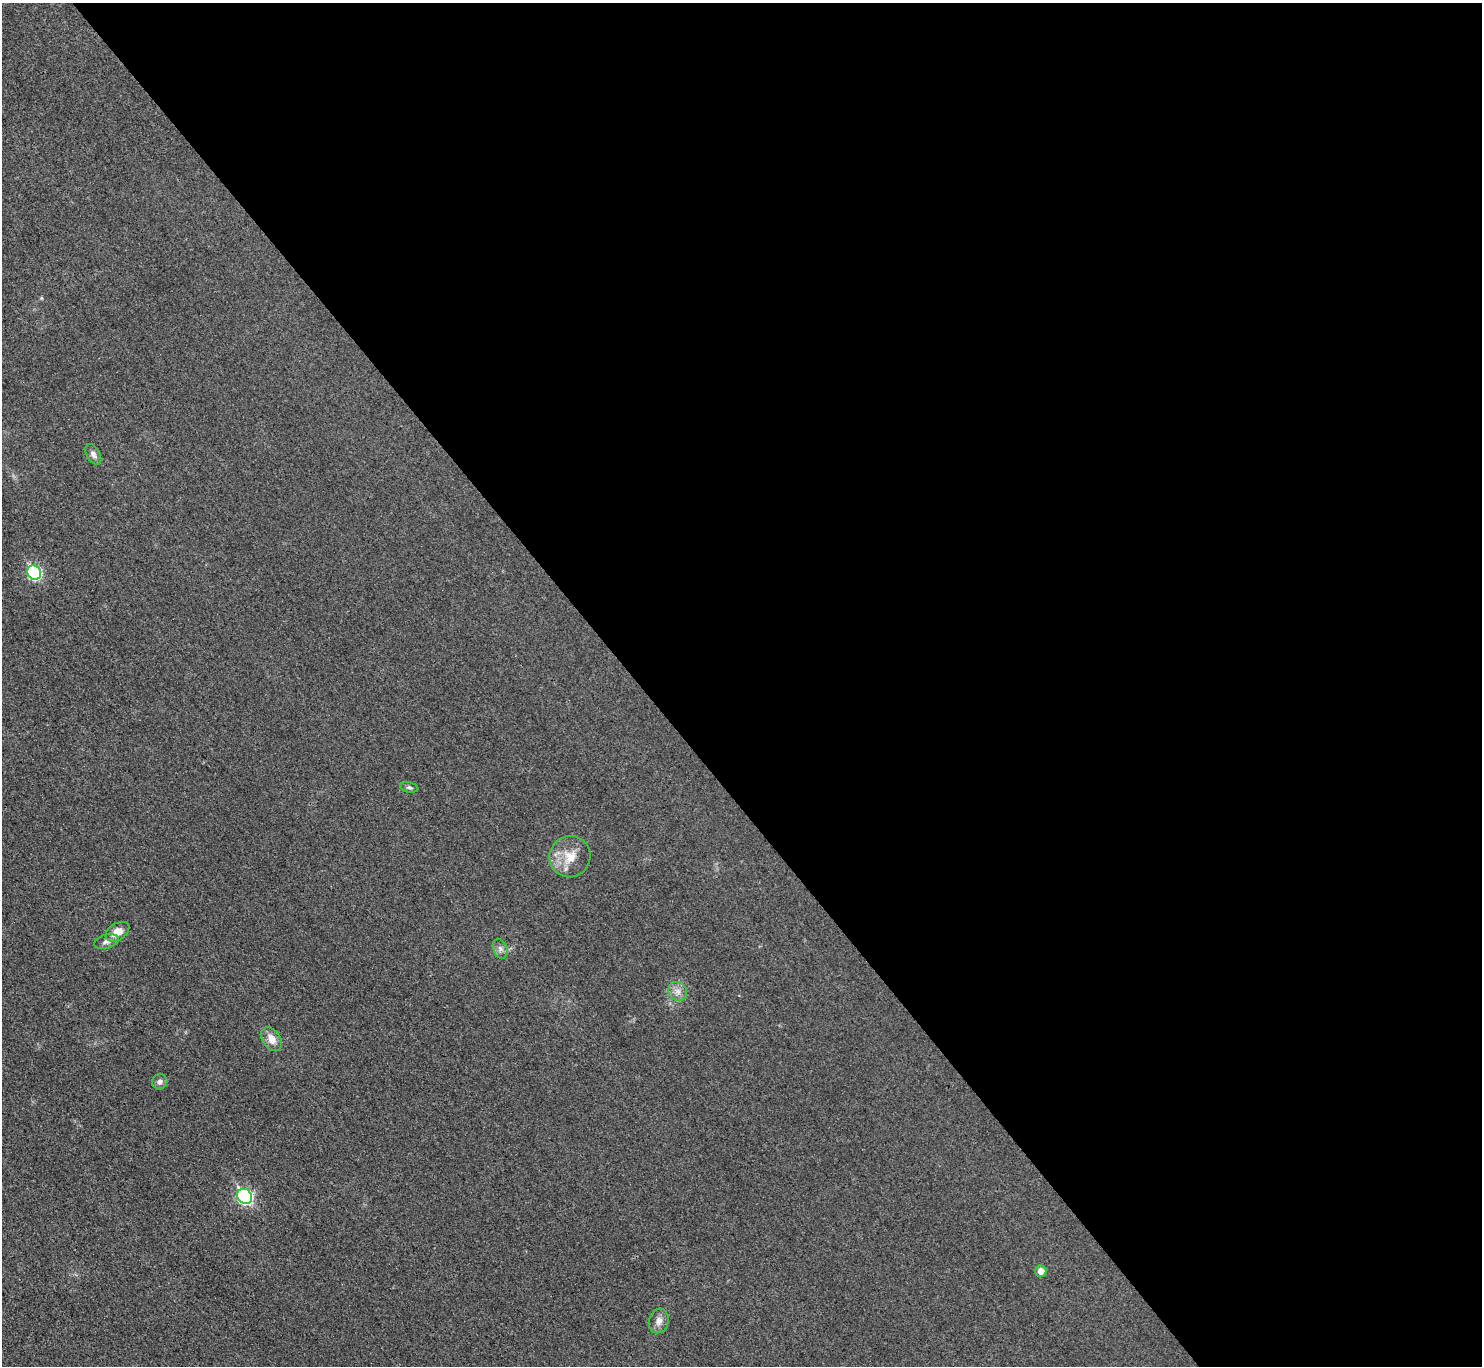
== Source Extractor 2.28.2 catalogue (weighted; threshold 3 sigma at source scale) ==
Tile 8 of 4 x 4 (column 4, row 2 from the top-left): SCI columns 4447-5926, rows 2898-4261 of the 5943 x 5938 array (HDU 1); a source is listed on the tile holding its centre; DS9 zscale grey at full resolution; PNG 1484 x 1368 px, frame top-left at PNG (2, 3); each listed source drawn as its Kron ellipse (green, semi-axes under 4 px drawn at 4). Shown black and unused: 57% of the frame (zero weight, under 3 of 4 exposures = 1% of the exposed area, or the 3 px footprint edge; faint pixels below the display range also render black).
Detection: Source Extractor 2.28.2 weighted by HDU 2 'WHT'; one run over the whole footprint, this tile lists its part. Background 0.0435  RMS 0.0066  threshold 0.0298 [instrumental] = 3 sigma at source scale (4.5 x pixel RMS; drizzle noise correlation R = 1.50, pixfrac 1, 0.05/0.05 arcsec/px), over >= 5 px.
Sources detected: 13; all 13 listed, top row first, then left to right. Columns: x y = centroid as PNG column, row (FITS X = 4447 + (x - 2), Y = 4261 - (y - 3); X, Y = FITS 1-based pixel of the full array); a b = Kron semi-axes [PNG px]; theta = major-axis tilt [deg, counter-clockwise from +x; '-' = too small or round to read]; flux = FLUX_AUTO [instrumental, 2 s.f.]
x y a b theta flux
93 454 11 6 -61 2.8
34 573 7 6 - 68
409 787 9 5 -12 1.5
570 857 21 20 - 14
117 932 13 8 33 7.4
106 942 12 6 14 2.7
500 949 10 7 -67 2.5
678 991 10 9 - 4
271 1039 13 9 -57 6.6
160 1082 8 7 - 2.6
245 1196 8 7 - 110
1041 1271 6 5 - 4.7
659 1321 12 10 74 4.5